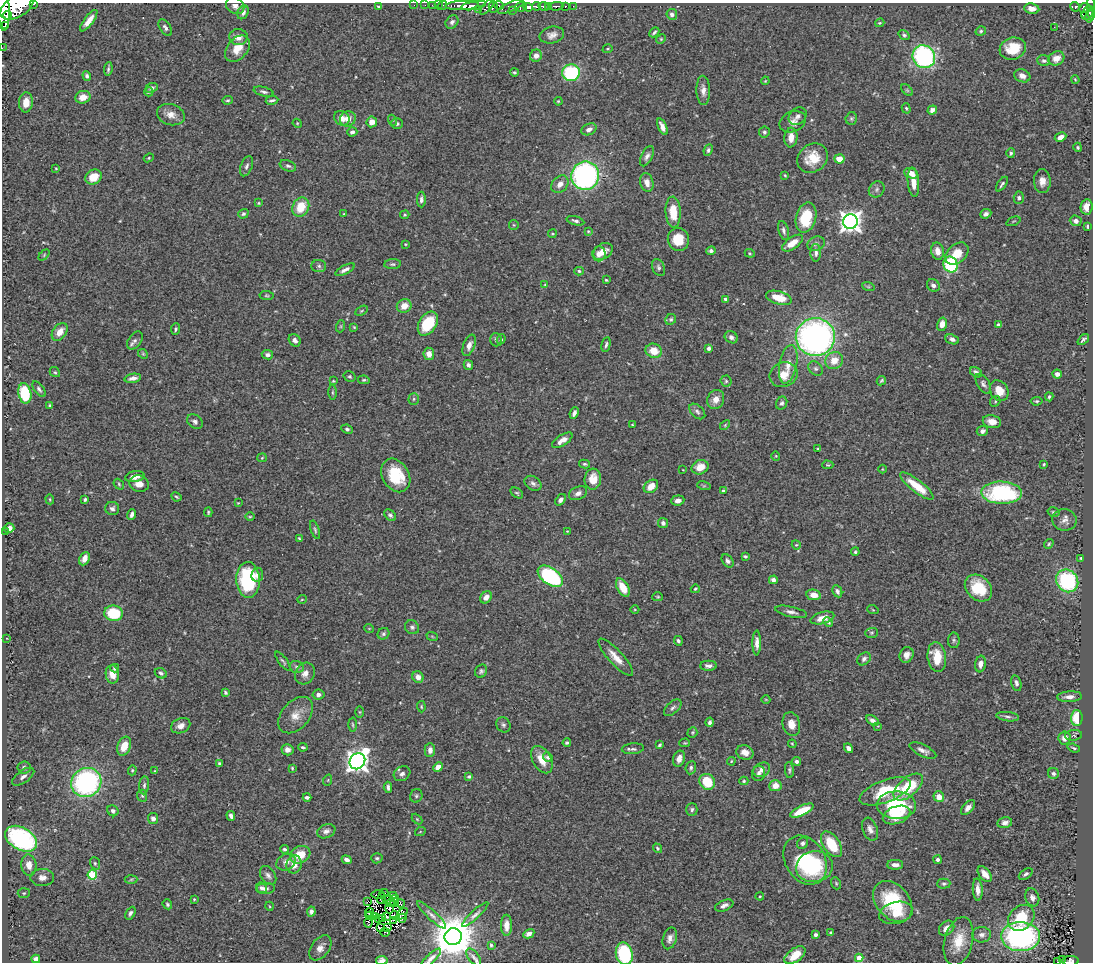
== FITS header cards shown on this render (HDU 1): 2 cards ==
NAXIS1  =                 1091
NAXIS2  =                  960

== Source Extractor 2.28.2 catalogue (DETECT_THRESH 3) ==
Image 1091 x 960 px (HDU 1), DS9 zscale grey, 1 PNG px = 1 image px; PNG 1095 x 964 px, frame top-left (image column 1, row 960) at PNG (2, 3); each listed source drawn as its Kron ellipse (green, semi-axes under 4 px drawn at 4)
Background 0.504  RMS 0.025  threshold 0.0747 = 3 sigma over >= 5 px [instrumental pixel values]
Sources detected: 480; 7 with non-positive FLUX_AUTO (blend fragments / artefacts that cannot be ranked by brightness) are neither listed nor drawn; the other 473 listed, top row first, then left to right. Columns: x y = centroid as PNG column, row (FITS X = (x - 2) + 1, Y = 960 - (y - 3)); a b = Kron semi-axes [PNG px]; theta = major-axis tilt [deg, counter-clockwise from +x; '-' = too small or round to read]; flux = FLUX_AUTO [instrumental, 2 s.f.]
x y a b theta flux
34 4 3 2 - 58
414 5 2 2 - 8
425 5 2 2 - 8.6
432 5 2 2 - 7.7
438 5 2 2 - 6.9
462 5 16 4 3 730
499 5 5 3 - 120
17 6 18 10 33 2500
235 6 10 7 -35 8.6
378 6 3 3 - 1.6
442 6 5 3 - 22
474 6 13 3 10 750
536 6 4 3 - 260
544 6 5 3 - 270
548 6 3 3 - 110
556 6 7 3 2 150
565 6 3 3 - 63
573 6 2 2 - 6.4
487 7 9 4 48 110
493 7 6 4 88 140
511 7 14 5 22 300
521 7 6 5 - 480
528 7 5 4 - 480
1075 7 5 4 - 130
1085 8 6 4 25 210
1091 8 12 4 -88 310
478 9 3 2 - 18
1032 9 7 5 -8 12
4 10 21 6 -89 2500
512 10 3 2 - 74
243 12 7 5 60 5.9
1087 13 7 5 56 210
672 14 5 5 - 6.2
7 15 4 3 - 290
1089 16 6 4 79 140
89 21 13 4 53 15
452 22 7 5 46 4.8
880 23 5 3 - 2
5 25 3 3 - 140
1054 27 3 2 - 2.5
165 28 9 5 -57 5.3
981 31 5 4 - 2.7
654 32 6 3 47 2.9
552 35 12 8 13 11
904 35 6 4 -36 3.6
238 37 9 8 - 12
661 39 5 4 - 1.9
2 48 2 2 - 3.3
237 49 15 10 50 24
608 49 5 3 - 1.7
1013 49 13 11 18 46
536 56 6 6 - 9.6
924 57 12 11 - 290
1056 58 8 6 28 13
1044 61 6 5 - 4.5
108 69 7 3 84 3.5
514 72 4 4 - 2.7
571 73 9 8 - 130
87 76 5 4 - 4.3
1022 76 8 6 -22 8.6
1075 80 4 2 - 1.6
765 81 4 3 - 1.4
152 88 6 4 23 4.4
703 90 15 7 -87 11
907 90 7 4 -45 2.6
149 92 4 3 - 2.1
264 92 10 4 -15 4.6
83 97 7 6 - 20
228 100 5 4 - 2.5
272 100 6 3 9 3.7
558 101 4 3 - 1.7
26 102 10 7 85 20
906 108 5 4 - 1.9
932 110 5 4 - 10
171 115 14 10 -16 15
798 116 10 7 42 6.8
342 118 8 7 - 12
851 118 6 5 - 3.2
348 119 8 7 - 13
392 120 5 3 - 2.1
372 122 5 5 - 13
793 122 14 10 23 11
297 123 5 3 - 1.5
397 124 6 5 - 4
662 127 9 4 -66 9.6
589 129 8 5 25 7.5
352 132 5 4 - 5
764 132 5 5 - 3.7
791 137 10 6 84 16
1060 137 6 4 28 8.1
1078 147 5 4 - 2.1
708 150 6 4 65 3.2
1011 153 5 4 - 3
647 156 11 5 64 6.3
149 158 5 4 - 2
813 158 16 13 40 38
839 159 5 4 - 25
246 166 10 5 67 5.1
288 166 8 5 -21 4.1
56 168 3 3 - 1.5
911 173 7 5 -22 13
785 175 3 2 - 1.7
585 176 14 14 - 380
94 177 9 7 34 26
1042 181 12 8 -89 14
913 182 15 5 -84 17
647 183 9 6 -76 11
560 184 10 7 47 12
1002 184 8 3 54 3.4
877 189 8 7 - 5.3
1019 198 6 5 - 4.1
421 199 8 4 -89 5.4
259 203 4 4 - 1.9
301 207 10 8 60 40
1087 207 7 6 - 15
673 212 15 7 -87 39
243 214 5 4 - 3.4
344 214 4 4 - 1.6
986 214 6 4 23 6.3
405 215 5 4 - 1.9
806 218 15 10 75 70
575 221 9 4 -16 4.2
1013 221 7 2 21 1.6
1076 221 6 5 - 6
850 222 7 7 - 1200
514 225 5 4 - 1.9
1088 226 4 3 - 2.9
784 230 10 5 -75 5.2
588 231 4 3 - 1.8
552 234 4 3 - 1.6
678 239 11 10 - 34
792 243 12 5 35 22
405 244 4 3 - 1.4
816 244 9 7 26 5.7
603 251 10 7 33 15
711 251 5 4 - 5.4
937 251 9 6 -77 15
750 253 5 4 - 1.8
816 253 9 5 88 6
599 254 7 6 - 10
957 254 13 9 40 29
44 255 6 4 47 2.2
392 264 8 5 5 3.2
950 265 8 7 - 160
319 266 7 6 - 4.3
659 268 9 6 -66 4.1
345 270 11 4 27 6.6
579 271 4 4 - 3.1
606 280 3 3 - 1.6
545 285 4 2 - 1.2
933 285 7 6 - 6.2
868 286 6 4 -19 2.2
266 295 7 4 -6 2.5
779 298 13 6 -15 27
725 299 4 3 - 3.6
404 306 7 6 - 19
361 311 7 4 31 2.3
671 319 6 5 - 2.9
428 324 13 8 58 79
942 324 7 5 75 14
998 325 4 3 - 7.3
341 326 6 4 71 1.9
354 327 3 2 - 1.5
176 329 6 3 84 2.8
60 332 10 6 53 16
731 337 7 5 -32 6.7
815 337 19 19 - 620
501 339 5 4 - 2.6
952 339 7 4 -22 6.6
135 340 10 6 52 5.7
295 340 6 5 - 5.9
496 340 6 5 - 4.1
1083 340 6 4 42 3.9
469 345 11 5 69 9.2
606 345 7 3 78 3.5
709 348 4 4 - 5.1
654 351 8 7 - 26
143 354 5 4 - 1.9
429 354 6 5 - 11
267 355 6 4 -8 5.9
834 360 9 8 - 22
788 364 19 8 79 21
468 365 5 4 - 4.9
816 369 8 6 -44 4.7
55 372 5 4 - 2.2
976 372 6 4 -32 5.7
1057 374 5 4 - 8.1
784 375 14 12 20 26
350 376 6 5 - 2.7
133 378 8 4 11 7.2
364 380 6 4 -11 2.2
333 381 4 4 - 1.7
726 381 5 5 - 2.9
881 381 5 4 - 2.5
983 384 11 6 -59 5.3
39 389 9 4 -54 4.4
999 391 11 8 -59 24
332 392 7 4 -90 2.5
25 393 10 6 -79 78
1049 397 4 3 - 2.6
414 399 6 5 - 2.6
716 399 10 8 67 16
995 401 5 4 - 2.4
1036 401 6 4 6 2.4
782 403 7 5 62 4.4
50 406 3 3 - 2.3
697 411 9 6 -43 4.7
574 413 6 3 65 6.1
195 422 8 6 -36 5.7
992 422 9 6 -12 14
632 425 3 2 - 1.6
725 425 6 3 46 1.8
347 429 6 4 -26 3.2
982 431 5 5 - 5.8
562 440 12 5 33 13
818 449 3 3 - 1.8
776 456 4 4 - 1.6
262 458 5 4 - 1.6
585 464 5 4 - 2.8
1044 464 3 3 - 1.8
828 465 5 4 - 2.2
700 467 9 7 22 24
882 469 4 3 - 1.3
683 470 3 2 - 0.91
396 475 18 13 -59 63
135 477 10 5 10 14
593 479 10 8 84 23
533 483 9 6 -35 5.8
119 484 6 4 -50 2.3
139 484 10 8 -19 14
651 486 8 6 39 18
704 486 7 4 -17 2.4
917 486 20 6 -38 38
723 491 4 4 - 3.9
517 493 7 4 -35 2.7
578 493 9 6 23 7.4
1002 493 20 11 -1 180
176 497 5 3 - 2.3
50 499 5 4 - 2.1
85 499 3 3 - 2.9
560 500 6 4 53 6.1
678 500 6 5 - 7.4
238 503 4 3 - 1.3
112 508 7 6 - 5.4
208 512 5 4 - 2.1
1053 512 6 4 -15 2.8
132 514 5 3 - 5.2
390 515 7 4 -43 4.1
250 517 5 3 - 1.7
1064 520 12 10 -8 10
663 523 5 5 - 5.2
9 528 5 4 - 11
315 530 9 4 -71 3.2
5 531 3 2 - 1.8
567 531 4 3 - 1.2
299 538 4 2 - 1.8
1049 544 5 3 - 2.2
796 545 5 4 - 1.9
855 552 4 3 - 2.4
745 556 4 3 - 2.5
1081 558 3 2 - 1.6
84 559 7 5 65 12
727 561 7 5 -52 4.8
257 575 7 6 - 7.8
550 576 14 8 -36 230
248 580 18 11 -88 150
773 580 4 4 - 5.6
1067 581 12 10 -51 150
623 588 10 5 -60 30
978 588 15 11 -43 58
695 589 4 4 - 2.1
837 591 6 4 -63 5.1
814 595 7 5 -10 16
486 597 7 5 48 11
658 597 5 4 - 2.2
302 599 5 3 - 1.4
635 610 4 3 - 1.4
873 610 5 3 - 1.5
791 612 16 5 -12 7.8
113 613 9 7 -6 65
822 618 12 6 14 16
828 622 5 3 - 2.6
412 627 7 6 - 4.4
369 628 5 3 - 1.2
871 633 6 5 - 2.4
383 634 6 5 - 3.5
432 636 6 3 -20 1.5
7 638 4 2 - 1.3
954 640 8 6 -89 3.5
678 641 5 4 - 3.8
757 643 12 4 89 9.5
906 655 8 7 - 9.3
616 657 24 7 -47 19
937 657 15 9 -82 40
864 659 7 5 44 4.7
283 661 11 3 -53 3.1
980 664 8 5 82 9.3
708 666 8 5 1 6.7
297 667 7 5 -17 4
115 668 4 4 - 3.4
481 671 7 5 60 3.7
161 673 6 5 - 4.3
305 673 11 9 56 11
112 674 9 6 -81 16
418 677 6 5 - 13
1016 683 8 5 -75 5.7
225 693 4 3 - 2.7
318 695 6 5 - 6.1
1070 697 12 5 4 10
766 700 4 3 - 1.3
421 707 6 4 -88 2
673 708 10 5 42 5
360 712 6 4 -89 1.9
296 715 21 13 48 25
1008 717 11 4 -7 4.9
1077 718 8 5 88 54
872 720 7 4 -32 5.8
710 722 4 3 - 3.7
791 724 12 8 -75 15
353 725 7 3 -88 2.1
503 725 8 6 -59 4.4
181 726 10 7 23 10
878 726 3 3 - 1.1
692 732 5 5 - 2.2
1074 735 8 5 6 3.6
1064 738 6 6 - 11
567 743 4 3 - 2.9
685 743 5 4 - 1.6
792 744 4 3 - 1.6
659 745 4 3 - 2.6
124 746 10 6 67 25
303 747 5 3 - 2.8
848 748 5 4 - 6.8
1074 748 6 3 -19 2.6
633 749 11 5 5 4.7
287 750 6 5 - 7.4
430 750 7 5 89 8
923 751 14 5 -26 8.3
745 752 9 7 -23 13
548 757 5 4 - 2.7
679 759 8 6 71 12
542 760 15 9 -60 25
357 761 8 7 - 1300
731 761 4 3 - 1.9
796 761 4 4 - 5.1
219 763 4 4 - 2.3
24 767 6 6 - 4.8
438 767 5 4 - 17
292 768 3 3 - 1.9
691 768 7 5 83 3.8
132 770 5 4 - 1.9
762 770 9 6 31 12
789 770 8 4 -86 3.2
155 771 3 3 - 1.6
758 773 8 6 72 5.6
1053 773 5 5 - 5.7
402 774 9 7 29 6.7
469 776 4 4 - 2.9
23 777 13 6 35 7.7
328 780 6 3 72 1.7
744 781 4 4 - 2.6
86 782 15 14 - 310
707 782 8 7 - 49
144 785 9 5 84 4.4
775 786 6 5 - 16
388 787 6 3 -84 3.9
908 787 17 9 40 66
885 791 27 11 20 70
142 796 6 5 - 3.1
416 796 7 6 - 3.7
307 797 4 3 - 4.4
939 797 5 5 - 17
896 805 19 14 -2 110
968 808 9 5 49 8.2
692 809 6 5 - 3.7
113 811 6 5 - 4.3
802 811 13 5 25 40
897 815 14 8 19 33
231 816 5 3 - 5.9
153 818 5 5 - 7.3
417 819 6 4 -45 2.1
1005 823 7 5 10 7
870 829 12 7 -71 9
326 831 9 7 21 7.3
420 832 5 3 - 1.5
21 839 17 11 -30 250
803 843 6 5 - 4.3
831 844 14 8 -56 56
657 848 5 4 - 2.4
284 849 4 4 - 3.1
300 855 11 8 27 31
377 858 6 5 - 3
347 860 5 4 - 6.7
805 860 26 19 -58 130
937 860 4 4 - 4.4
286 862 10 7 30 9.7
95 863 6 5 - 2.9
29 865 10 7 -82 17
294 865 9 7 70 19
895 865 8 5 0 9.3
814 867 18 15 10 70
985 874 9 5 -51 15
1026 874 8 4 35 3.9
92 875 5 5 - 99
268 875 10 7 -58 6.8
42 878 11 8 1 11
131 879 6 4 2 2.4
836 883 6 4 -68 2.3
944 884 6 5 - 3.3
261 888 6 5 - 4.1
266 889 9 5 4 6.8
978 890 11 5 -86 12
24 893 6 5 - 2.6
384 893 4 3 - 4.2
378 895 7 2 0 1.4
393 896 2 2 - 0.55
760 896 4 4 - 1.6
1032 897 9 6 -69 9.3
381 898 6 2 75 1.1
396 898 3 2 - 1.2
194 899 4 4 - 1.7
386 899 3 2 - 0.82
893 901 23 16 -48 100
368 902 4 2 - 1.5
391 902 5 2 - 2.4
395 903 4 2 - 2.4
400 903 4 2 - 0.38
167 904 5 4 - 2.6
269 906 4 3 - 1.4
724 906 10 5 23 7.4
390 909 5 2 - 1.9
311 912 5 4 - 5
369 912 4 2 - 1
130 913 7 4 62 4.4
896 913 17 11 13 26
402 914 7 3 46 4.3
395 915 5 2 - 1.3
431 915 19 4 -43 7.3
475 915 17 4 43 6.2
370 916 4 2 - 0.31
375 917 3 2 - 1.1
386 917 4 3 - 1.5
378 918 2 2 - 0.97
402 918 4 3 - 1
1021 918 14 11 43 61
382 919 4 3 - 0.5
394 920 3 2 - 0.78
368 923 5 2 - 1.1
506 925 11 5 -90 12
380 927 3 2 - 0.85
388 927 3 2 - 1.5
947 928 8 6 44 14
385 932 5 2 - 0.69
830 932 3 3 - 1.7
529 934 6 4 29 8.1
815 935 3 3 - 5.5
982 935 9 7 2 8.5
453 937 9 8 - 7300
1021 937 19 14 -2 330
670 938 11 7 74 8.5
959 941 25 14 76 40
491 945 4 3 - 2.6
320 948 14 9 53 12
624 954 11 8 -76 150
795 955 12 6 36 26
474 957 9 5 -54 4.9
431 958 13 4 43 5.9
859 958 4 4 - 42
36 959 4 4 - 5.1
1062 959 3 2 - 3.8
382 960 6 4 10 6.9
1071 961 8 5 0 110
1058 962 3 2 - 1.2
At the frame edge (FLAGS 8, measured only in part): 11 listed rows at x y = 34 4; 17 6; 235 6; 1091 8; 4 10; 2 48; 624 954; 431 958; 382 960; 1071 961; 1058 962
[7 non-positive-flux detections neither listed nor drawn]